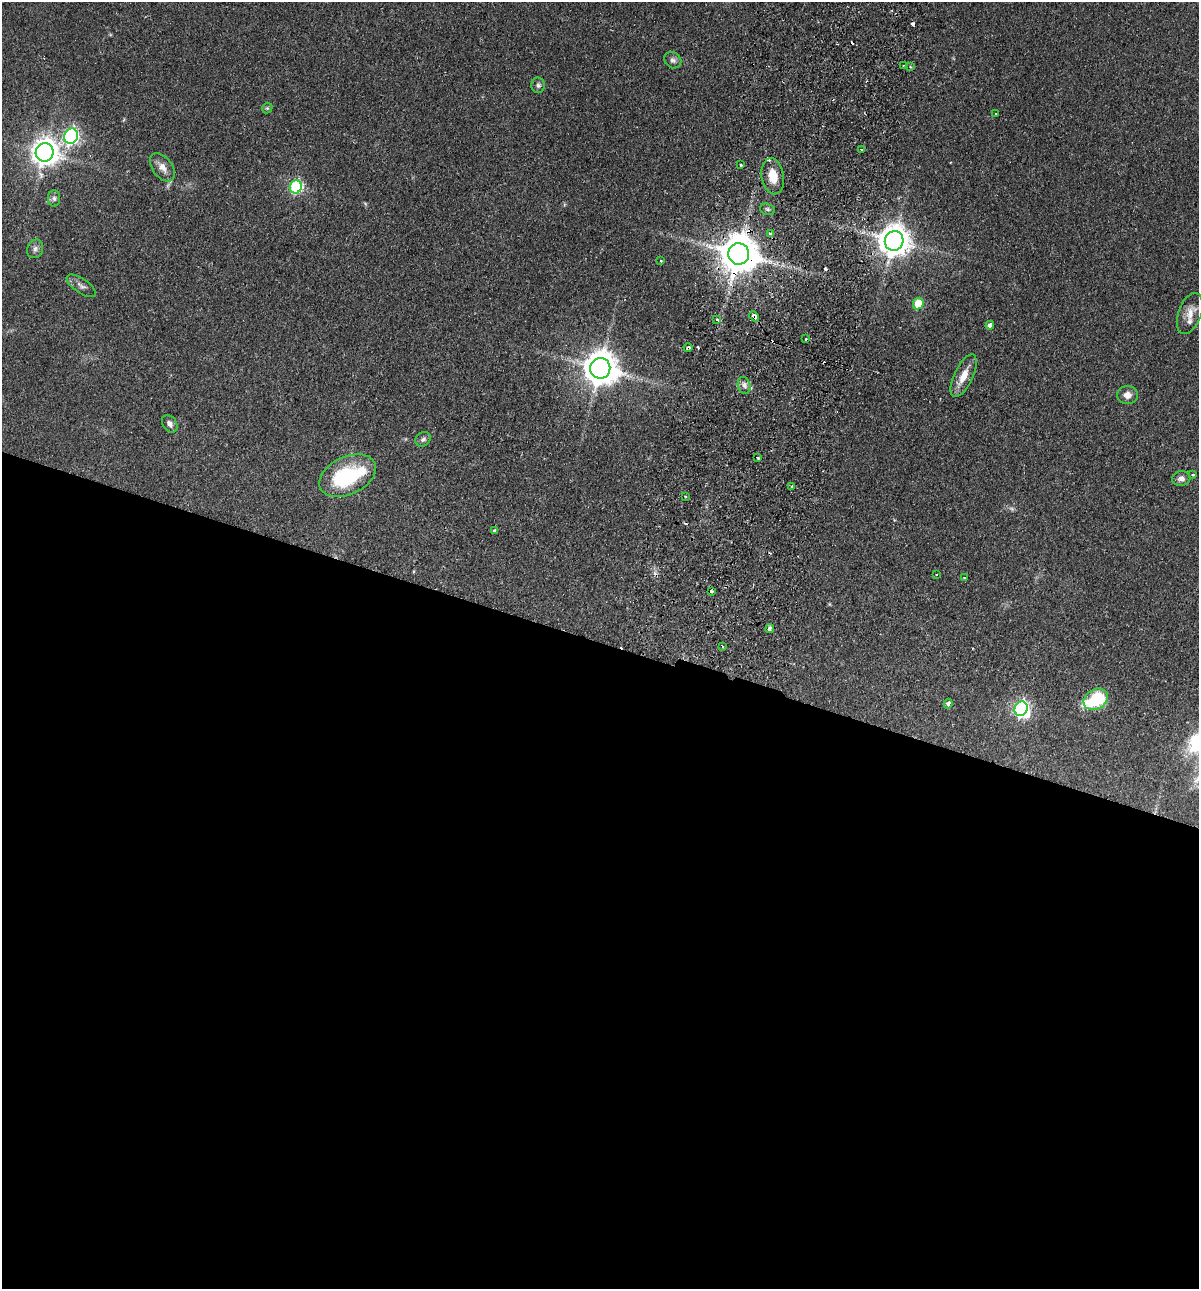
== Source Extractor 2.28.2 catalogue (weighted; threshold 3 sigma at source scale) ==
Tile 14 of 4 x 4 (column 2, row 4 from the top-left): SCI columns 1505-2701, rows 19-1305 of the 5280 x 5184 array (HDU 1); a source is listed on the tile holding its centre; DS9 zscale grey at full resolution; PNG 1201 x 1291 px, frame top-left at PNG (2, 2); each listed source drawn as its Kron ellipse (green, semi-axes under 4 px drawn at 4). Shown black and unused: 50% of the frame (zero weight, under 2 of 3 exposures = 3% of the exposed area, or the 3 px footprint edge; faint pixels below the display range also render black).
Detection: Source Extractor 2.28.2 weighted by HDU 2 'WHT'; one run over the whole footprint, this tile lists its part. Background 0.0641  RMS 0.0053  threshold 0.024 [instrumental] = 3 sigma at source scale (4.5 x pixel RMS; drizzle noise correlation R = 1.50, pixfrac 1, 0.05/0.05 arcsec/px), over >= 5 px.
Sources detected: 62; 1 too faint to see at this stretch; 3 inside a brighter object's white glare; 7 cosmic-ray / hot-pixel residue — neither listed nor drawn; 2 inside a brighter listed object's ellipse — not listed separately; the other 49 listed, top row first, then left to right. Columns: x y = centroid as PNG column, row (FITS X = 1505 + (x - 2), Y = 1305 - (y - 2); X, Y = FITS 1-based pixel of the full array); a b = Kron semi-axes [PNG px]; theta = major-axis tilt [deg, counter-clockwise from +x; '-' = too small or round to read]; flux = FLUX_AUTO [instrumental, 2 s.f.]
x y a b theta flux
673 60 9 7 -38 1.8
903 65 3 2 - 0.57
911 67 3 2 - 1
538 85 8 7 - 1.4
267 108 5 4 - 0.67
996 114 3 2 - 1.1
71 136 8 6 63 130
862 150 3 2 - 0.59
45 152 9 9 - 600
741 165 3 3 - 2.4
162 167 16 10 -53 4.3
773 176 18 11 -81 9.1
296 187 6 6 - 66
54 198 8 6 -89 1.5
767 209 7 5 -17 1.2
770 234 3 3 - 4.3
894 241 10 9 - 900
35 249 9 8 - 2
739 254 11 10 - 1700
661 261 3 3 - 0.37
81 286 17 7 -34 2.5
918 304 6 5 - 13
1190 314 21 11 70 6
754 316 6 3 -47 2.8
717 319 4 3 - 2.2
990 325 4 4 - 2
806 339 3 2 - 0.5
688 348 4 3 - 0.8
600 368 10 10 - 1100
964 376 23 9 65 7.2
744 385 8 6 -73 2
1127 395 10 9 - 3.5
170 424 9 7 -56 2.3
423 439 8 6 33 1.5
757 457 3 3 - 4.9
1193 474 3 3 - 1
348 476 30 18 25 41
1181 478 9 7 6 2.4
792 486 3 3 - 2
685 496 3 3 - 0.75
495 531 4 3 - 1.1
937 574 2 2 - 0.47
964 578 3 2 - 0.6
711 591 3 3 - 2.3
770 629 4 4 - 1.4
723 646 3 2 - 0.65
1096 699 13 10 31 29
948 704 5 4 - 1.3
1021 709 7 6 - 120
Overlapping masked pixels (flux is a lower limit): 3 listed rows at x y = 739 254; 754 316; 688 348